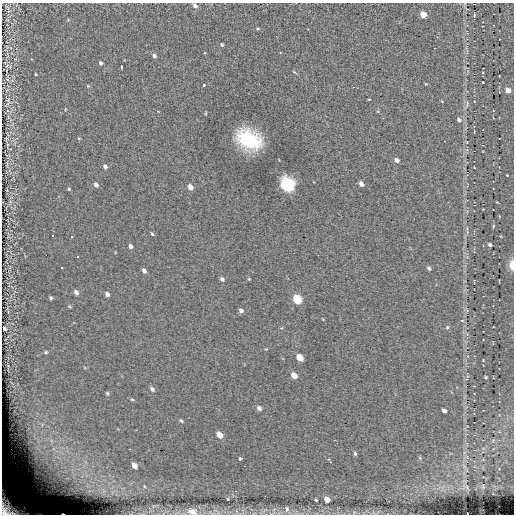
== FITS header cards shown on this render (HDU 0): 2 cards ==
NAXIS1  =                  512
NAXIS2  =                  512

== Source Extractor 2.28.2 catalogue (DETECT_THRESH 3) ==
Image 512 x 512 px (HDU 0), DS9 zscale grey, 1 PNG px = 1 image px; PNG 516 x 516 px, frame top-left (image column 1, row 512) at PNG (2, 3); no overlay
Background 0.0673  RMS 5.1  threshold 15.4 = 3 sigma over >= 5 px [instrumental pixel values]
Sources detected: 83; all 83 listed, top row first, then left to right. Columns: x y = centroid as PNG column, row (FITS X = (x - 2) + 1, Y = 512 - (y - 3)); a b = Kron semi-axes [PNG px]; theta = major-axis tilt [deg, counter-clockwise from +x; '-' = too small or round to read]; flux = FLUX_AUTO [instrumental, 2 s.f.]
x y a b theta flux
195 6 5 4 - 1500
423 14 5 4 - 4700
474 15 4 2 - 250
258 29 4 3 - 320
222 44 4 3 - 480
154 56 4 4 - 1000
100 63 4 3 - 820
121 67 4 3 - 1100
294 72 7 2 -45 320
35 74 3 2 - 290
426 84 5 3 - 270
204 85 3 2 - 620
88 86 4 3 - 320
508 90 5 4 - 2500
369 99 3 2 - 280
8 100 7 5 -87 760
467 103 6 2 86 340
459 119 6 5 - 930
6 138 4 3 - 320
249 139 18 13 -28 27000
444 141 3 2 - 380
467 142 5 4 - 340
397 160 5 4 - 1300
7 164 11 2 90 660
105 166 5 4 - 1100
507 175 3 3 - 490
287 184 7 6 - 97000
361 184 5 4 - 1300
96 185 5 4 - 1400
190 187 5 4 - 2200
69 189 4 4 - 360
483 209 2 2 - 200
493 226 4 3 - 340
467 232 6 5 - 610
152 234 5 3 - 380
53 236 3 3 - 13000
72 237 3 3 - 13000
490 245 4 3 - 630
130 246 4 4 - 1100
46 255 2 2 - 13000
78 256 3 3 - 13000
512 265 7 3 -89 6500
62 268 3 3 - 13000
429 268 5 4 - 710
144 271 5 3 - 1100
222 279 5 4 - 740
249 279 4 4 - 270
76 292 5 4 - 1200
107 294 4 4 - 1100
51 298 4 3 - 480
297 299 6 5 - 16000
241 311 5 4 - 900
462 320 5 4 - 530
447 327 6 5 - 470
4 328 4 3 - 720
46 352 4 4 - 430
300 358 6 4 -46 5500
483 360 3 3 - 220
294 375 5 4 - 3500
486 377 3 3 - 350
152 389 7 4 -47 860
107 393 4 3 - 480
132 399 5 3 - 360
259 408 5 4 - 950
444 411 4 3 - 1100
181 421 6 3 -37 510
220 435 6 4 -42 3400
53 449 7 6 - 1400
355 453 5 4 - 460
240 458 3 3 - 2600
420 458 6 4 -72 350
329 460 5 2 - 440
135 465 5 4 - 2200
483 485 7 3 -86 280
144 486 3 3 - 300
228 499 5 3 - 290
316 500 3 2 - 340
327 500 5 4 - 3100
9 508 25 15 -36 10000
274 509 7 4 19 750
287 509 8 5 -82 1000
192 512 12 8 -14 3100
63 514 2 2 - 260
At the frame edge (FLAGS 8, measured only in part): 5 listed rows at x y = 195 6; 512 265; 9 508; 192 512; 63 514